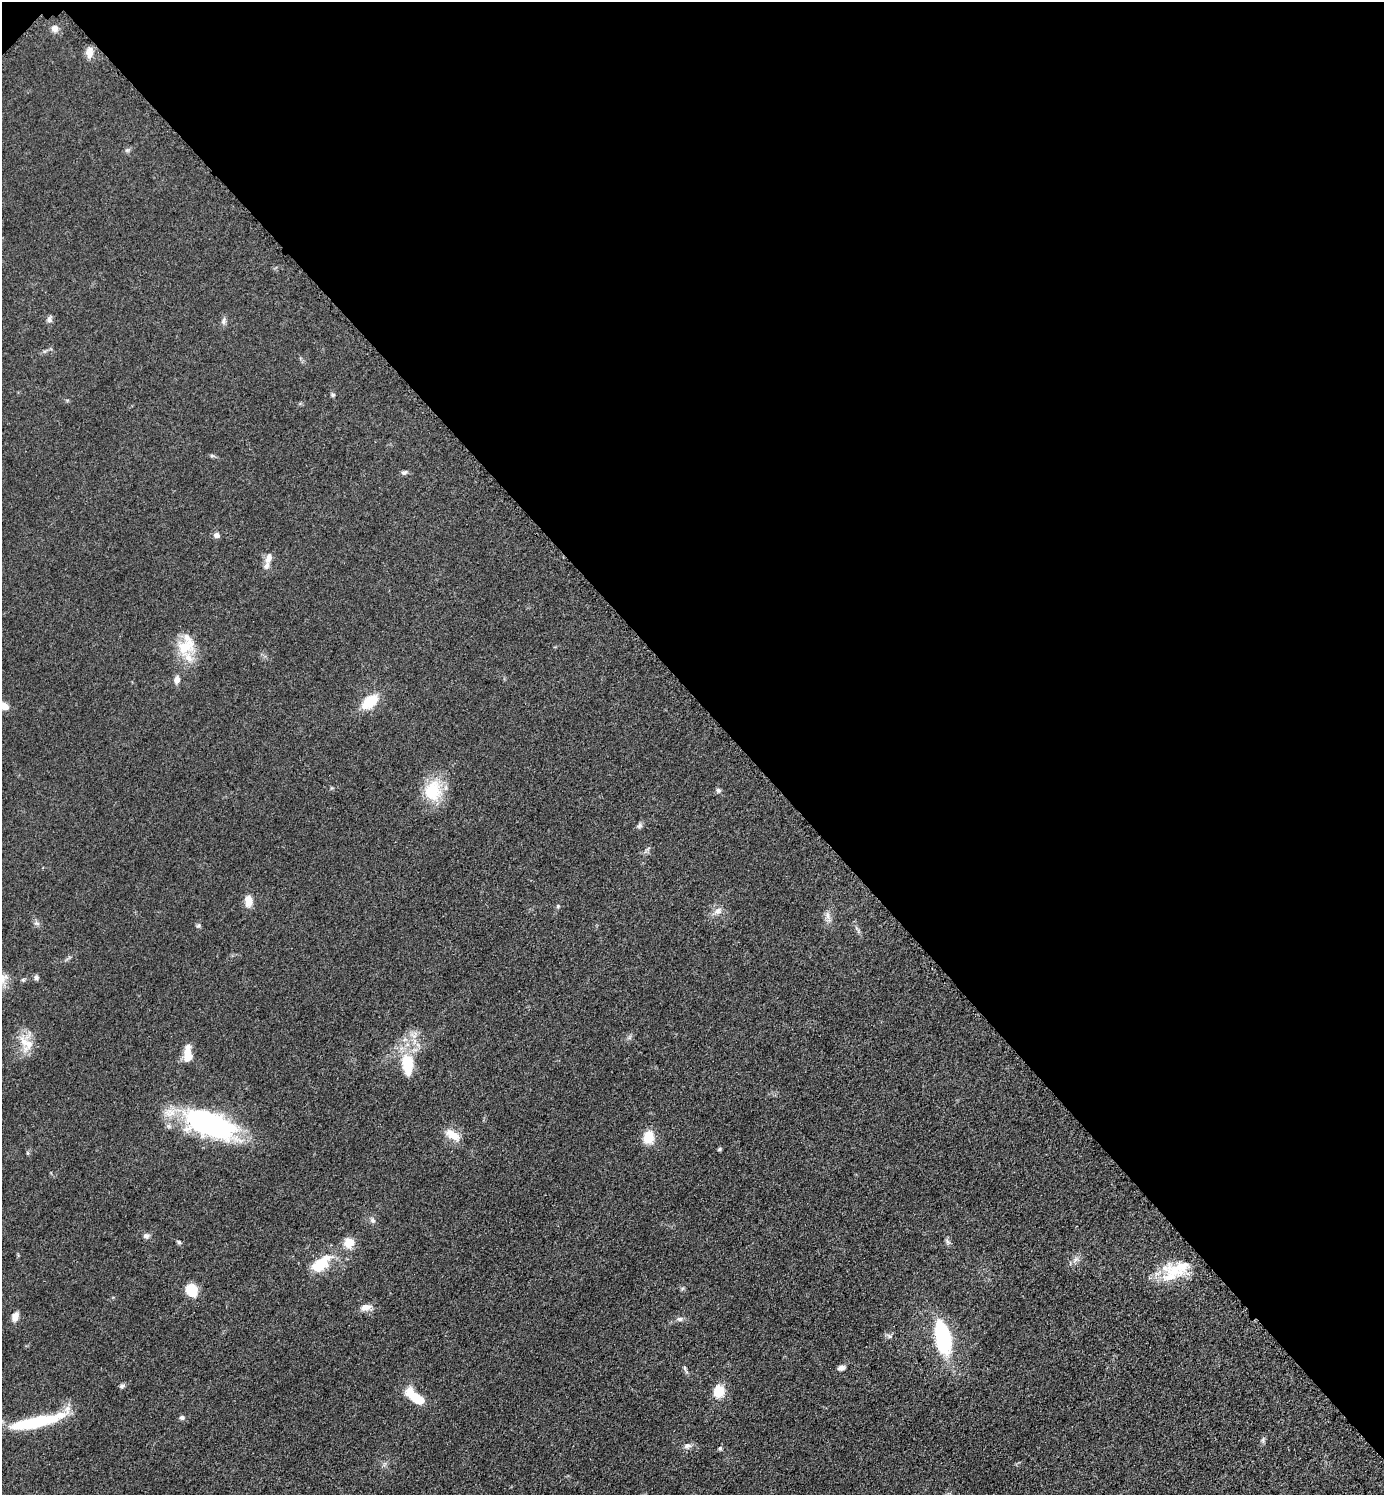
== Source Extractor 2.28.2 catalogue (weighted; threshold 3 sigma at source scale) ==
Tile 3 of 4 x 4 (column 3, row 1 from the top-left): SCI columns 2973-4354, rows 4499-5991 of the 6049 x 6048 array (HDU 1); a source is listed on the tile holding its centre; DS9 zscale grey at full resolution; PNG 1386 x 1497 px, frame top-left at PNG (2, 2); no overlay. Shown black and unused: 47% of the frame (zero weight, under 3 of 5 exposures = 4% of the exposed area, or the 3 px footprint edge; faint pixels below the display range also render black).
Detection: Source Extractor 2.28.2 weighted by HDU 2 'WHT'; one run over the whole footprint, this tile lists its part. Background 0.05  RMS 0.0054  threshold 0.0244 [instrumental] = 3 sigma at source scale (4.5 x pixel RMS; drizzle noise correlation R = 1.50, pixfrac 1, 0.05/0.05 arcsec/px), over >= 5 px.
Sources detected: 66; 1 inside a brighter object's white glare — not listed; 7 inside a brighter listed object's ellipse — not listed separately; the other 58 listed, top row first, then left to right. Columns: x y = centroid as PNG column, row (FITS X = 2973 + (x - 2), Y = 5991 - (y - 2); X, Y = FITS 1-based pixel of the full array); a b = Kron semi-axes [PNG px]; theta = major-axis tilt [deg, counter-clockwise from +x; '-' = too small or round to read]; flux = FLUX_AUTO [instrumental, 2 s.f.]
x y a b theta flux
55 28 9 9 - 2.9
90 53 13 8 88 4.2
127 150 7 4 -18 0.88
49 319 8 7 - 1.8
223 321 9 6 83 1.7
333 395 6 5 - 0.94
212 456 7 4 -1 0.91
404 472 8 6 16 1.3
217 535 7 6 - 2.2
268 558 15 8 73 3.8
185 647 25 17 3 15
177 680 10 7 75 2.9
370 701 15 9 39 19
4 706 11 8 -17 4.3
718 790 7 6 - 1.3
433 791 29 23 84 21
639 826 8 7 - 1.4
249 901 13 9 -88 5.8
558 906 5 4 - 0.72
717 911 11 9 52 3.3
828 917 18 5 -76 2.7
37 923 8 5 -19 1.3
198 926 7 6 - 1
36 977 7 5 -80 1.2
23 980 5 5 - 0.79
26 1043 26 16 -56 10
188 1054 19 8 -89 8.9
408 1063 26 13 -88 21
213 1124 65 25 -25 92
452 1135 20 10 -32 7.3
648 1137 13 10 73 11
719 1149 6 4 23 0.81
28 1153 6 4 -89 0.69
372 1220 8 6 -62 1.6
146 1236 8 7 - 1.7
179 1242 7 4 -37 0.92
349 1242 10 10 - 8.3
948 1242 8 5 -59 1.3
1076 1260 10 6 45 2.3
319 1265 24 14 31 15
1170 1276 37 13 12 14
682 1289 6 4 46 0.77
192 1290 12 10 -68 15
365 1307 14 8 15 4.1
15 1317 12 8 70 3.5
679 1319 9 6 0 1.7
890 1336 8 5 -27 1.4
943 1338 39 18 -79 42
685 1368 6 4 -89 0.82
841 1368 9 6 12 2
122 1386 8 5 10 1.2
719 1391 14 12 70 10
414 1397 27 10 -40 14
182 1417 7 5 -2 1.4
37 1422 70 12 14 35
1263 1440 9 3 85 1.1
687 1446 10 8 13 2.3
720 1448 5 4 - 1.1
Isophote crosses this tile's border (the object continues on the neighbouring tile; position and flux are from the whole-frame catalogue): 1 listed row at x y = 4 706